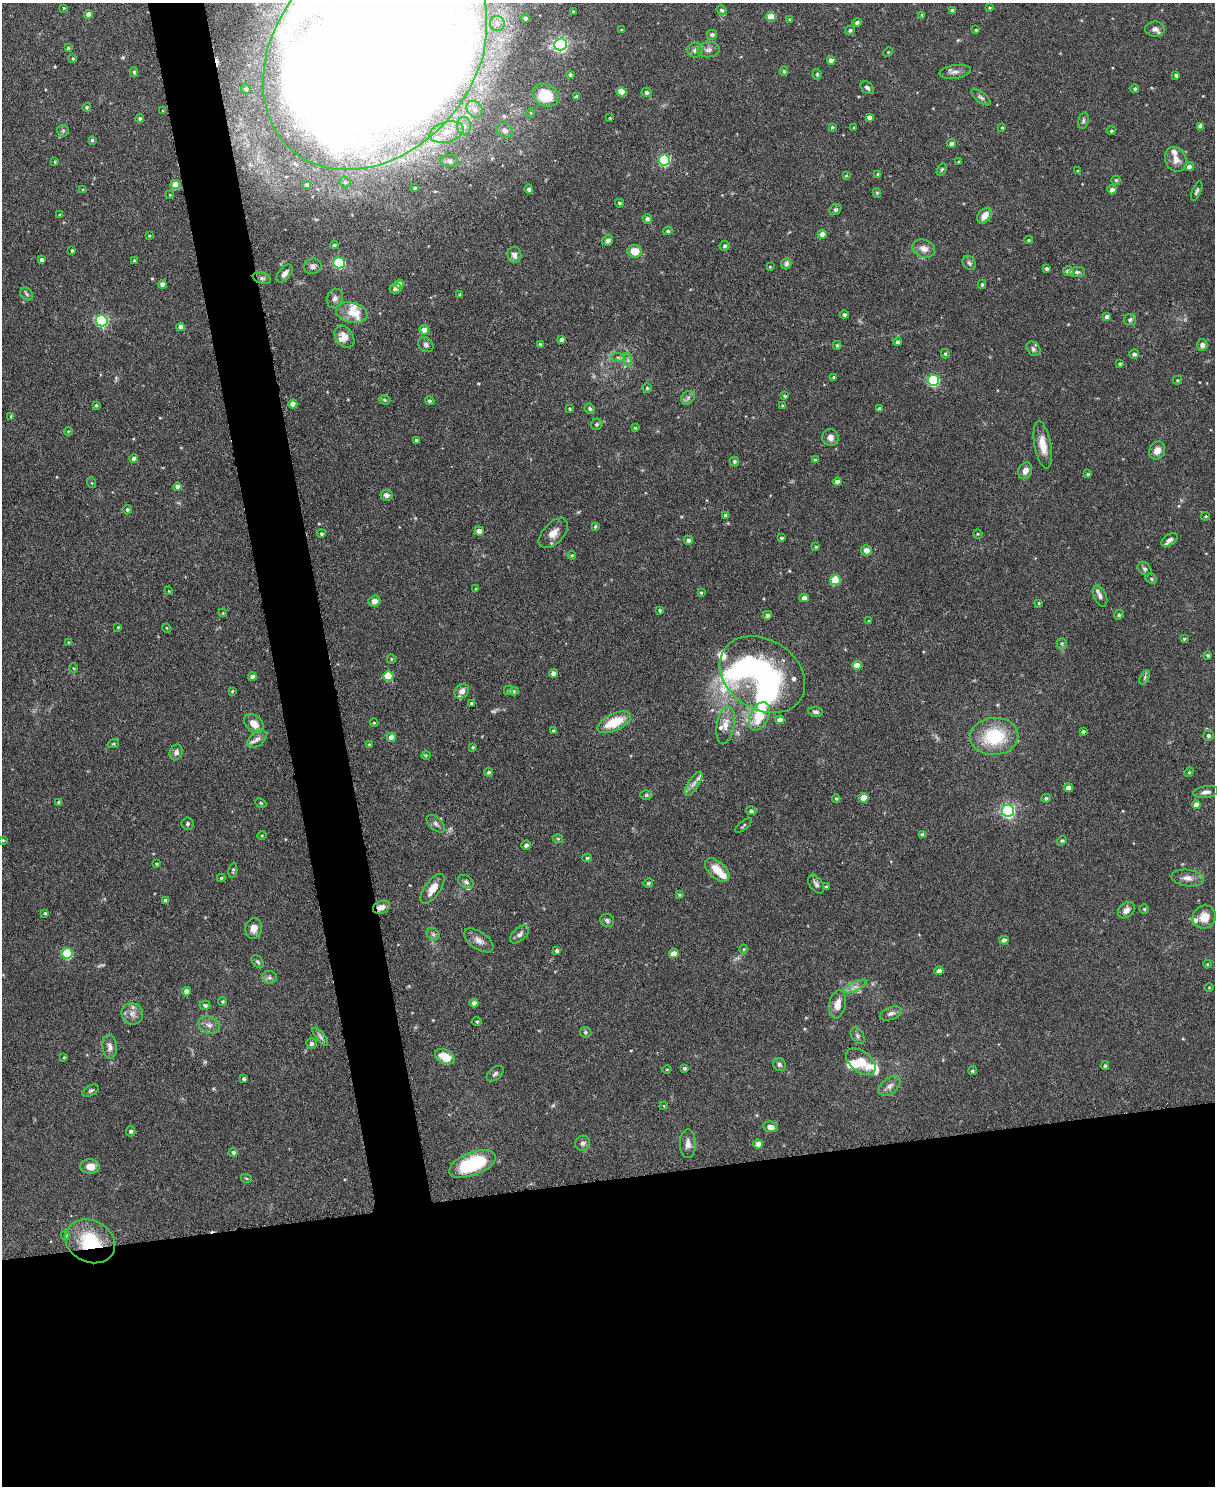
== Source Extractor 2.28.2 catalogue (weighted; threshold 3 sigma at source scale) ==
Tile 11 of 4 x 3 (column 3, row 3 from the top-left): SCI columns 2431-3643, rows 135-1618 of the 4863 x 4841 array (HDU 1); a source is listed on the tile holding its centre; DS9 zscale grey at full resolution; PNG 1217 x 1488 px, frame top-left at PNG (2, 3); each listed source drawn as its Kron ellipse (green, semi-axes under 4 px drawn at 4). Shown black and unused: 24% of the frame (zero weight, under 3 of 6 exposures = <1% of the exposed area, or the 3 px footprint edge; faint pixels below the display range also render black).
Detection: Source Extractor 2.28.2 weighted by HDU 2 'WHT'; one run over the whole footprint, this tile lists its part. Background 0.12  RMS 0.0041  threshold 0.0169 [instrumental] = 3 sigma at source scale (4.09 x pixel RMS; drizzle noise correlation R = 1.36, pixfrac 0.8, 0.05/0.05 arcsec/px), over >= 5 px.
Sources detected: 357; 4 too faint to see at this stretch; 3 inside a brighter object's white glare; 2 cosmic-ray / hot-pixel residue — neither listed nor drawn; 22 inside a brighter listed object's ellipse — not listed separately; the other 326 listed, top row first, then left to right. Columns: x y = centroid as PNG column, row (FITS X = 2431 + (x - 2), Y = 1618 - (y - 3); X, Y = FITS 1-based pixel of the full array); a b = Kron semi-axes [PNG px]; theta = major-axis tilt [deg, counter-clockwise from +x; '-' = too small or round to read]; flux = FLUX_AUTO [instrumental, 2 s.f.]
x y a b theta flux
989 7 4 3 - 0.35
64 8 3 3 - 0.35
722 10 5 4 - 1
952 10 4 3 - 0.79
573 11 3 3 - 0.41
88 14 4 4 - 2.7
922 15 4 3 - 0.42
771 17 5 4 - 10
525 18 4 4 - 0.87
790 19 4 3 - 0.56
857 22 4 4 - 1.1
497 23 7 7 - 1.8
1155 29 10 7 -1 1.6
621 30 3 3 - 0.41
850 30 5 4 - 0.8
976 30 4 3 - 0.52
712 35 5 5 - 1.3
561 44 6 6 - 99
68 48 3 3 - 0.57
695 50 7 7 - 1.6
709 50 11 7 7 1.7
888 52 5 3 - 0.32
375 53 128 99 50 2300
73 58 3 3 - 0.48
831 60 4 4 - 2.3
784 71 5 4 - 0.65
134 72 4 3 - 0.67
955 72 16 6 8 2
570 74 4 4 - 0.7
817 74 5 4 - 0.53
1176 75 4 4 - 0.97
867 88 8 5 -40 1
246 89 5 4 - 0.89
1135 89 4 4 - 0.68
621 92 5 4 - 8.9
647 92 5 4 - 1.1
545 95 14 10 -28 9.7
576 96 4 4 - 0.6
981 97 12 5 -37 1.2
87 107 4 4 - 0.53
475 109 9 7 -48 2.3
163 111 4 3 - 0.42
531 113 4 3 - 0.28
869 117 4 4 - 1.7
140 118 4 4 - 0.79
610 118 3 2 - 0.35
1083 120 8 5 75 0.81
464 126 9 7 89 2
1200 126 4 4 - 1.8
832 127 3 3 - 0.6
854 128 4 3 - 0.34
1002 128 4 3 - 0.43
505 130 9 7 -33 1.7
63 131 6 6 - 0.78
1111 131 4 4 - 0.56
447 132 17 10 15 5.7
92 140 4 4 - 0.57
951 143 4 4 - 1.1
1176 159 13 10 -65 3.1
664 160 5 5 - 46
449 161 9 6 -1 1.2
55 162 4 3 - 0.41
959 162 4 2 - 0.29
1189 167 4 4 - 1.7
942 169 7 4 60 0.54
1078 171 4 4 - 0.43
878 174 4 4 - 0.77
846 175 4 4 - 0.46
1116 180 4 4 - 0.61
345 182 5 5 - 0.77
175 185 5 4 - 8.4
307 185 4 4 - 0.88
415 188 3 3 - 0.58
529 189 4 4 - 1.2
83 190 4 3 - 0.58
1112 190 4 4 - 2
1197 191 10 4 67 0.84
877 193 5 4 - 0.61
170 195 4 3 - 0.35
619 203 4 3 - 0.57
835 209 6 5 - 0.81
60 215 4 3 - 0.59
984 216 9 6 50 4.1
647 219 5 4 - 1.1
668 231 5 4 - 0.67
822 234 4 4 - 2.7
149 236 3 2 - 0.34
608 240 6 5 - 1.5
1029 240 4 3 - 0.5
334 245 4 4 - 0.75
725 246 5 5 - 0.66
924 249 11 9 -21 3.1
72 250 4 3 - 0.53
635 251 7 6 - 5.9
514 255 8 7 - 2.1
42 260 4 4 - 1.5
134 260 4 3 - 0.49
339 263 5 5 - 29
969 263 7 6 - 0.95
786 264 6 5 - 1.2
313 266 9 7 22 1.6
770 267 3 3 - 0.36
1047 269 3 3 - 0.8
1069 271 5 5 - 1.2
1077 272 7 5 8 0.85
285 273 10 6 50 2
262 278 9 5 -13 1.1
162 284 4 4 - 2.8
399 284 4 4 - 4
982 284 4 3 - 0.61
395 288 6 5 - 1.6
27 294 7 5 -46 0.71
460 294 4 3 - 0.39
335 298 10 7 65 1.7
352 313 16 10 -12 4.6
844 315 4 4 - 0.97
1107 317 4 4 - 2.1
1130 320 6 5 - 1.1
102 321 6 5 - 61
181 327 4 4 - 2.3
424 330 5 4 - 3.7
344 337 12 8 -53 3.7
561 339 4 4 - 1
897 342 4 4 - 1.1
540 344 3 3 - 0.43
426 345 8 6 -43 1.2
837 345 4 3 - 0.5
1202 345 6 5 - 1.6
1033 349 8 6 -46 1
945 354 4 4 - 0.53
1134 354 5 4 - 0.99
618 357 7 4 -2 0.89
628 360 7 4 -71 0.93
1120 364 4 3 - 0.66
834 377 4 3 - 0.54
933 380 5 5 - 41
1177 380 5 4 - 0.44
647 388 5 5 - 0.58
784 396 4 3 - 0.49
688 398 7 6 - 1.1
385 400 6 4 -18 0.61
430 401 5 4 - 0.67
293 404 4 4 - 3.5
96 405 3 3 - 0.48
782 405 4 3 - 0.37
570 408 4 3 - 0.43
590 408 5 5 - 1
879 409 4 3 - 0.77
11 416 3 3 - 0.35
597 424 6 5 - 0.8
635 428 3 3 - 0.53
68 431 4 3 - 0.33
830 437 8 8 - 2.1
416 440 4 3 - 0.7
1043 445 24 8 -80 5.6
1157 450 9 7 59 2.9
134 459 4 4 - 1.4
815 460 4 3 - 0.57
734 461 5 4 - 0.77
1025 471 8 7 - 2.7
1088 474 4 4 - 0.57
837 482 4 4 - 2
92 483 5 3 - 0.38
177 487 4 4 - 2
386 495 6 5 - 1.9
127 510 5 4 - 0.8
726 516 4 4 - 1.4
1206 516 4 3 - 0.39
595 526 4 3 - 0.46
479 531 5 4 - 3.1
553 533 18 10 46 3.8
321 534 4 4 - 0.65
978 534 5 4 - 0.4
781 538 4 3 - 0.52
688 540 4 4 - 1.1
1169 540 9 5 32 1.1
816 547 4 3 - 0.42
866 550 5 5 - 2.6
572 555 4 3 - 0.37
1145 569 7 6 - 0.95
1151 579 6 4 -24 0.53
835 580 5 5 - 14
476 589 4 3 - 0.37
169 591 4 3 - 0.32
701 592 4 3 - 0.42
1100 596 11 6 -67 1.5
804 598 4 4 - 2.6
374 601 6 5 - 2.3
1039 603 4 3 - 0.38
660 610 3 3 - 0.5
223 613 4 3 - 0.35
767 615 5 4 - 1.2
1119 615 5 4 - 0.54
869 621 3 3 - 0.46
118 627 3 3 - 0.38
167 628 5 3 - 0.34
1184 639 3 3 - 0.47
68 642 4 3 - 0.28
1062 644 5 5 - 0.64
1208 655 4 3 - 0.59
391 659 5 4 - 0.49
857 665 5 4 - 5.5
73 668 5 3 - 0.35
554 673 4 4 - 2.3
762 674 46 35 -34 70
252 676 4 4 - 1.7
388 676 5 5 - 13
1145 677 8 4 60 0.73
508 690 4 4 - 0.61
232 691 3 3 - 0.35
462 691 8 6 50 2
514 691 5 4 - 0.59
471 703 4 3 - 0.61
816 712 7 5 -8 1.1
759 716 15 9 65 10
780 720 5 4 - 3.2
614 722 18 8 25 12
254 723 11 8 -44 4.6
374 723 4 3 - 0.38
725 725 19 8 81 4.2
553 731 3 3 - 0.7
1083 731 3 3 - 0.68
1208 735 5 5 - 0.92
994 736 24 18 4 22
391 737 4 4 - 4
257 739 11 7 39 1.7
113 744 6 3 18 0.5
369 744 4 3 - 0.28
473 747 4 3 - 0.49
176 752 8 6 66 1.3
426 755 5 3 - 0.41
489 772 4 4 - 0.75
1189 772 5 4 - 0.5
693 784 14 5 57 2
1068 788 4 4 - 2.7
1206 792 12 6 7 1.8
646 795 6 5 - 0.65
864 798 5 4 - 7.3
1046 798 5 4 - 0.7
836 799 4 4 - 0.47
59 802 4 3 - 1.1
261 803 6 4 -24 0.52
1196 805 4 4 - 2.7
751 811 5 4 - 0.91
1008 811 6 6 - 88
188 824 6 6 - 0.74
436 824 11 6 -42 1.3
744 825 10 2 40 0.48
923 834 4 3 - 1.3
262 835 4 3 - 0.36
558 839 5 4 - 0.47
3 840 4 3 - 0.38
1062 841 5 4 - 0.59
526 845 4 4 - 1.4
587 858 4 4 - 0.61
156 864 3 2 - 0.36
233 870 8 4 83 0.54
717 870 14 8 -42 6
221 878 4 4 - 0.44
1188 878 16 8 -8 2.7
466 882 8 6 -30 1.1
648 883 5 4 - 0.75
816 884 10 6 -57 1.3
826 887 4 3 - 0.71
433 889 17 7 55 4.9
679 894 3 3 - 0.48
165 900 4 3 - 1.1
381 907 9 6 23 2.7
1144 909 4 4 - 0.5
1126 910 9 7 43 2.4
45 913 3 3 - 0.44
1204 917 12 11 - 4.7
607 920 7 6 - 1
254 928 10 8 79 3
433 934 7 5 -45 0.91
519 934 11 6 43 1.6
479 940 17 8 -35 2.7
1004 940 4 4 - 2
744 949 4 3 - 0.36
557 951 4 4 - 0.94
67 953 5 5 - 25
674 954 5 4 - 4.6
258 962 7 5 -50 0.83
1207 964 4 4 - 0.36
939 971 4 4 - 2.2
269 977 7 6 - 1
855 987 12 4 26 1.9
1209 987 4 3 - 0.3
186 991 4 4 - 2.7
223 1001 4 4 - 0.49
474 1003 4 4 - 1.7
837 1004 14 8 78 3.6
205 1005 5 4 - 1.1
891 1013 11 6 19 1.6
132 1014 11 10 - 2.7
477 1022 4 4 - 0.6
209 1025 11 8 -21 2.2
585 1032 6 5 - 0.61
320 1036 11 4 -50 1.1
858 1036 9 6 -60 1.1
311 1043 5 5 - 1.2
110 1047 12 7 -84 2.2
64 1057 4 3 - 0.33
445 1057 11 6 -27 7.5
861 1062 17 10 -39 8.1
779 1064 7 6 - 1
1105 1066 4 3 - 0.49
684 1068 3 3 - 0.69
667 1069 4 3 - 0.35
972 1071 4 4 - 0.7
495 1074 10 6 39 1
244 1079 4 4 - 0.86
890 1086 12 7 37 2.1
91 1090 9 5 26 0.83
664 1106 4 3 - 0.33
770 1127 7 5 -7 2.6
131 1131 5 4 - 0.99
583 1143 8 7 - 1.4
688 1144 14 8 90 2.4
758 1144 5 4 - 3.9
233 1152 4 4 - 0.75
472 1164 25 11 21 31
90 1167 10 7 -4 4
246 1178 5 3 - 0.37
65 1235 5 4 - 0.71
90 1241 26 21 -26 20
Overlapping masked pixels (flux is a lower limit): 3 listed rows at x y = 375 53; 381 907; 90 1241
Isophote crosses this tile's border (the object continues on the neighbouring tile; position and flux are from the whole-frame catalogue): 1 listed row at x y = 375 53